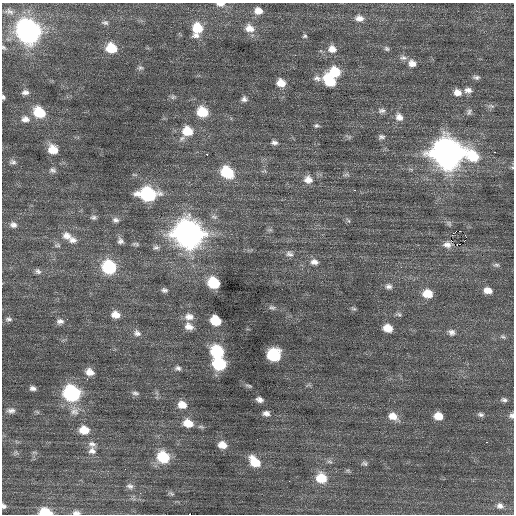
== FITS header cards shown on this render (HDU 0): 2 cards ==
NAXIS1  =                  512 / Axis length
NAXIS2  =                  512 / Axis length

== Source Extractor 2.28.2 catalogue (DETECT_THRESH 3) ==
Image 512 x 512 px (HDU 0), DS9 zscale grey, 1 PNG px = 1 image px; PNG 516 x 516 px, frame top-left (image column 1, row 512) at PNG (2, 3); no overlay
Background 0.325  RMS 0.88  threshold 2.64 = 3 sigma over >= 5 px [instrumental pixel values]
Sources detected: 139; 1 with non-positive FLUX_AUTO (blend fragments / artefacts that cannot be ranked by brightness) is not listed; the other 138 listed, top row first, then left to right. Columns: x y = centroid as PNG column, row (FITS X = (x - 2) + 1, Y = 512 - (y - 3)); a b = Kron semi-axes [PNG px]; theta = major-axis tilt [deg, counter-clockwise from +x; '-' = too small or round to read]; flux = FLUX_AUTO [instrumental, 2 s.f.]
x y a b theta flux
220 4 11 5 -2 320
10 11 10 5 -24 140
258 11 10 8 -11 530
359 18 11 8 -4 400
105 23 10 6 -7 180
197 28 13 12 - 1400
249 28 13 10 -24 620
28 32 12 11 - 32000
196 35 10 7 14 290
305 36 6 5 - 110
3 47 6 4 -39 83
111 48 10 8 -16 1600
332 49 10 10 - 520
387 49 8 6 -44 130
403 58 11 7 -1 240
412 63 10 9 - 440
140 68 8 6 -1 140
335 72 10 9 - 1900
476 77 9 5 -9 170
317 78 14 6 -8 250
329 81 14 9 -48 1900
281 83 9 8 - 650
468 90 10 7 -4 310
25 92 9 6 6 240
458 92 10 8 -22 470
3 97 5 4 - 140
173 97 8 7 - 140
244 99 8 6 -1 210
491 106 9 6 -8 170
381 111 10 7 -4 230
39 112 11 9 -35 2000
202 112 10 9 - 1800
469 112 9 7 67 190
399 117 11 10 - 440
25 119 12 9 -6 410
316 126 8 5 2 130
187 131 11 9 -13 1300
349 137 8 5 -12 130
381 137 9 6 6 170
182 138 11 6 42 230
274 142 8 6 -9 210
53 149 10 9 - 980
494 152 2 2 - 630
447 153 14 12 -25 80000
207 154 3 2 - 110
473 156 19 13 -47 2200
13 162 9 6 -12 180
512 167 6 3 -19 67
52 170 9 7 -18 200
264 171 8 5 0 120
227 172 11 9 -39 2900
346 174 9 5 9 150
308 180 11 10 - 570
354 190 3 2 - 130
148 194 13 9 -5 6700
94 217 8 5 -5 150
116 220 9 7 -17 210
348 221 7 3 -55 76
449 223 9 6 -46 160
13 225 9 8 - 270
270 230 8 4 8 120
460 231 2 2 - 69
188 234 14 12 -27 58000
453 234 4 2 - 32
465 235 2 2 - 1600
67 236 13 10 -18 490
72 240 11 8 -6 320
120 241 7 6 - 210
136 244 9 4 -10 120
447 244 7 5 0 320
456 244 4 2 - 110
57 245 9 5 4 120
156 247 8 6 5 160
289 254 12 10 -16 320
314 262 11 8 -10 360
496 265 9 5 0 130
109 267 10 9 - 4400
401 267 4 4 - 58
38 271 8 7 - 180
214 283 9 8 - 2700
389 286 9 7 -3 250
164 290 7 5 -13 160
488 290 9 6 -8 500
428 294 10 8 -7 1000
272 307 10 6 -14 190
353 309 7 5 -21 110
399 314 10 6 -20 140
115 315 9 7 -11 530
189 317 12 9 -4 440
8 319 8 6 1 170
60 321 9 7 5 260
215 321 9 7 -29 1700
189 326 11 9 -26 470
388 328 9 7 -14 800
451 332 10 8 -19 270
137 333 10 8 -23 280
503 337 8 5 -25 120
217 351 11 9 -34 3300
274 355 10 9 - 4400
219 364 10 8 -24 4300
178 368 9 7 -7 200
90 372 10 7 -18 520
87 379 3 2 - 130
308 385 8 4 18 100
249 386 9 4 -11 110
33 388 7 5 -7 210
72 393 10 9 - 9800
135 393 10 6 -10 180
259 400 8 5 -19 270
504 400 8 5 -9 150
182 405 11 9 -18 650
11 411 10 7 2 250
74 411 15 12 -63 590
266 413 9 7 -6 280
481 414 8 6 -9 160
393 416 13 9 -27 640
438 416 8 7 - 750
511 416 7 6 - 180
188 423 11 8 -21 870
201 427 9 4 -11 130
84 430 11 9 -10 900
486 442 2 2 - 300
92 444 11 8 -25 300
222 445 9 7 -17 610
92 451 11 10 - 360
16 452 7 6 - 130
163 457 11 10 - 2400
330 461 8 7 - 170
255 462 13 8 -46 1300
364 463 9 6 -11 150
321 478 11 10 - 1400
130 486 10 7 -15 230
140 493 3 2 - 83
171 494 9 5 -36 120
4 506 5 4 - 150
500 506 9 8 - 290
45 512 11 6 -6 1600
76 513 10 6 -2 260
At the frame edge (FLAGS 8, measured only in part): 8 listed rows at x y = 220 4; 3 47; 3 97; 512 167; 511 416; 4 506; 45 512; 76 513
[1 non-positive-flux detection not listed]